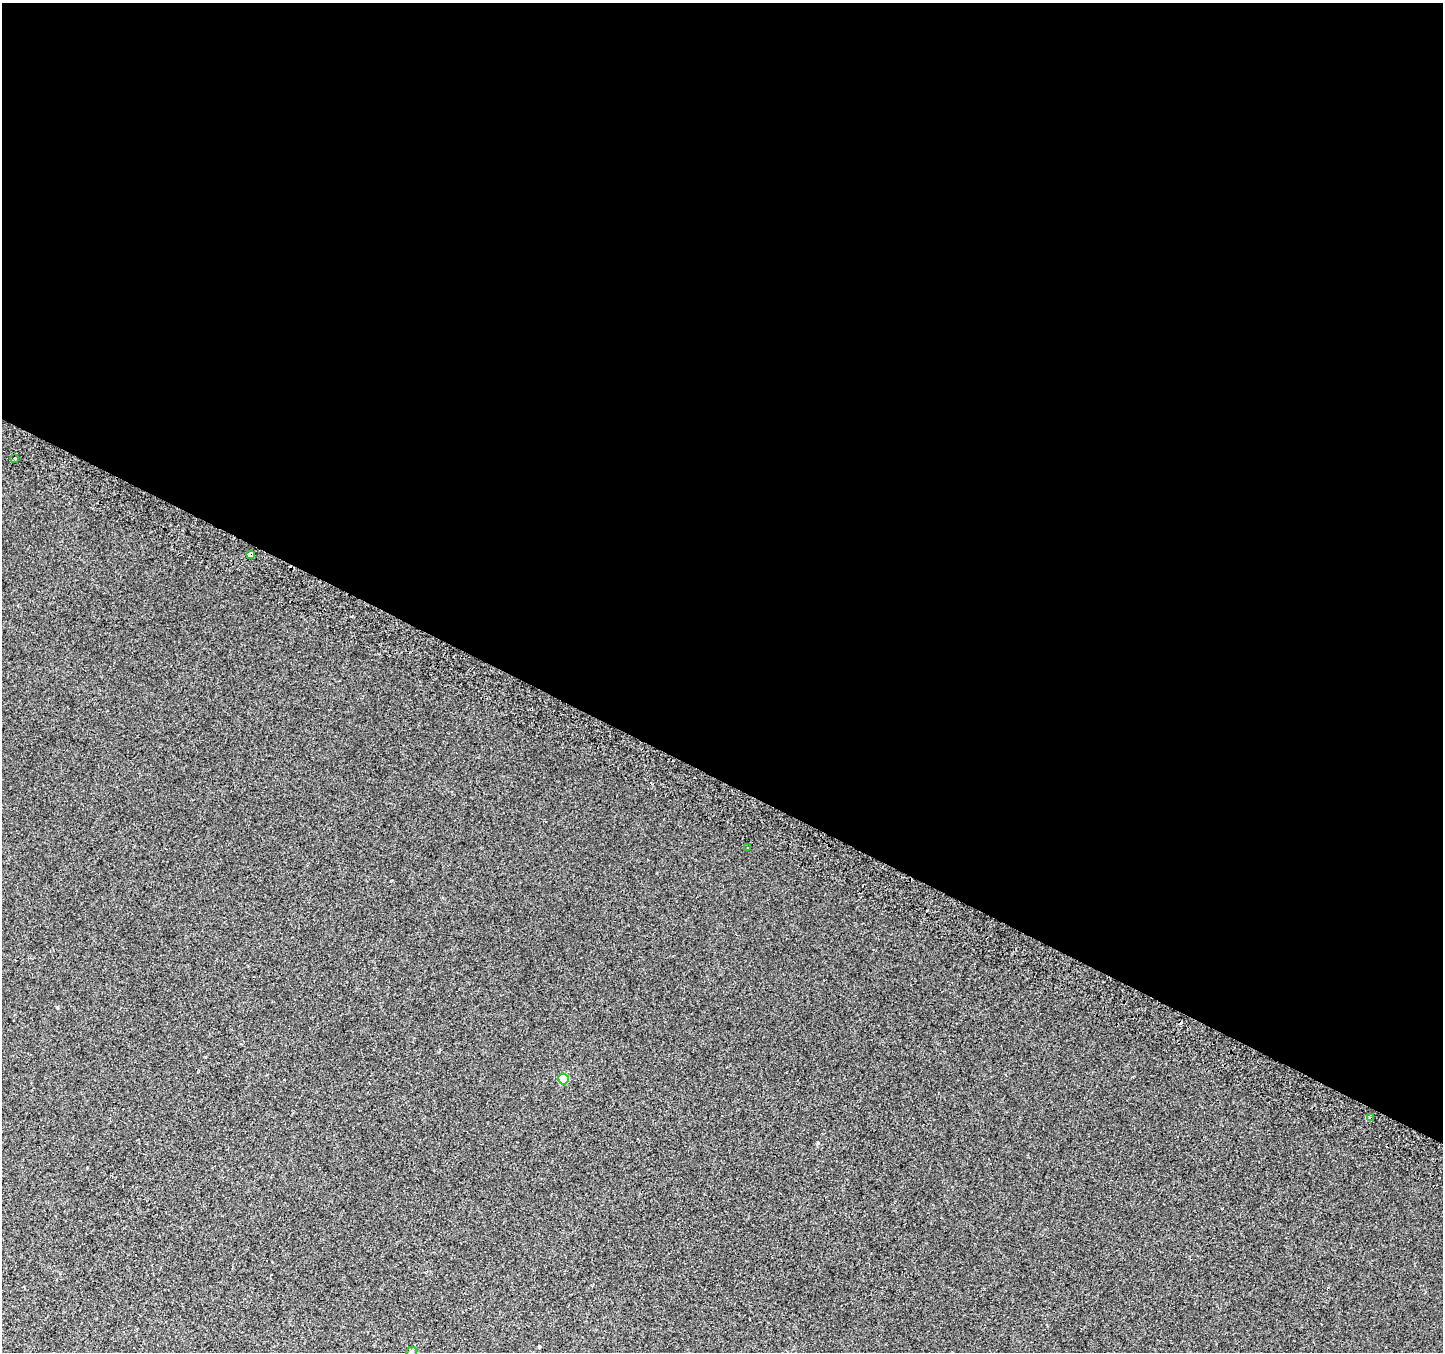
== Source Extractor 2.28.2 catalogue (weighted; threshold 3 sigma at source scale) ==
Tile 3 of 4 x 4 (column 3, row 1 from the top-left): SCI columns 2912-4352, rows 4356-5705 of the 5815 x 5942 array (HDU 1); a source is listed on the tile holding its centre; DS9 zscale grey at full resolution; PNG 1445 x 1354 px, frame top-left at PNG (2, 3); each listed source drawn as its Kron ellipse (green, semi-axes under 4 px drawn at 4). Shown black and unused: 58% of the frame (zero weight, under 2 of 3 exposures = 2% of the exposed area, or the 3 px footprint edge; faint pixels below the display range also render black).
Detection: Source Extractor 2.28.2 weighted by HDU 2 'WHT'; one run over the whole footprint, this tile lists its part. Background 0.00453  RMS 0.0055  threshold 0.0247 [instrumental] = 3 sigma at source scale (4.5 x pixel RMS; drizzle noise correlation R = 1.50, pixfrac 1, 0.0396/0.0396 arcsec/px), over >= 5 px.
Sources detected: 8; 2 cosmic-ray / hot-pixel residue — neither listed nor drawn; the other 6 listed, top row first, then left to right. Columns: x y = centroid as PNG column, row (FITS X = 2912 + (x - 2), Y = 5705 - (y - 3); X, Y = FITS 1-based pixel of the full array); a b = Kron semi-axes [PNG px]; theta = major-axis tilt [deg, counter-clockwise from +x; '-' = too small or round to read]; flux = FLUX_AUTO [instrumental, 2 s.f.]
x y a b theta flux
15 459 2 2 - 0.62
251 555 4 3 - 46
747 847 3 2 - 0.49
563 1079 5 5 - 19
1371 1118 3 3 - 2.5
412 1352 5 5 - 1
Overlapping masked pixels (flux is a lower limit): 2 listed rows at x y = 251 555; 1371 1118
Isophote crosses this tile's border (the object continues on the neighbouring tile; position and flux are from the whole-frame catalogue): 1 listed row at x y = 412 1352